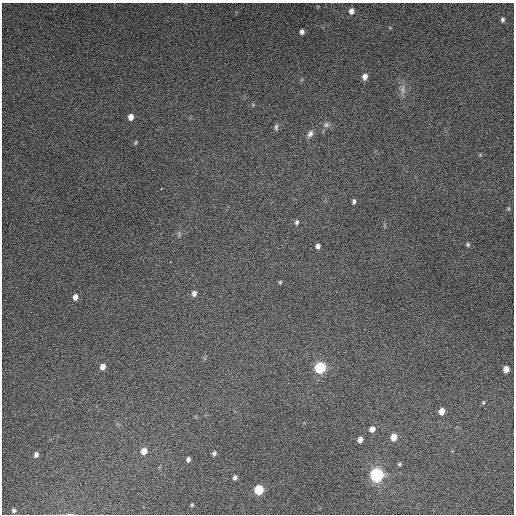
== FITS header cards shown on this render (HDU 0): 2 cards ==
NAXIS1  =                  512
NAXIS2  =                  512

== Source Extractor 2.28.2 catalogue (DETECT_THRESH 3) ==
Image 512 x 512 px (HDU 0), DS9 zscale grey, 1 PNG px = 1 image px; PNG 516 x 516 px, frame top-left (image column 1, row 512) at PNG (2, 3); no overlay
Background 5280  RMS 320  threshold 965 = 3 sigma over >= 5 px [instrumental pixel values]
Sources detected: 37; all 37 listed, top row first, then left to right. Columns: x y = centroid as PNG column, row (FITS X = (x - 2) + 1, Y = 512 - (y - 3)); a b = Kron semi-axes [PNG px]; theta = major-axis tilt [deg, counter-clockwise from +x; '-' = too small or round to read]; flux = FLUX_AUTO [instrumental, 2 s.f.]
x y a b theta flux
351 11 7 6 - 1.0e+05
502 20 5 4 - 4.5e+04
302 32 5 4 - 7.4e+04
365 76 6 5 - 1.3e+05
402 89 15 5 86 1.1e+05
131 117 6 5 - 1.4e+05
326 125 8 7 - 7.1e+04
276 127 8 5 90 4.5e+04
310 134 9 7 64 8.6e+04
136 142 6 4 47 2.7e+04
161 189 2 2 - 1.5e+04
354 201 6 4 84 5.3e+04
297 222 6 5 - 4.5e+04
179 234 8 3 -59 3.2e+04
468 244 5 5 - 3.5e+04
318 246 5 5 - 7.2e+04
280 282 4 4 - 2.6e+04
194 293 7 5 74 8.5e+04
75 297 6 5 - 1.0e+05
102 367 6 5 - 1.4e+05
320 368 8 8 - 1.1e+06
506 369 5 5 - 1.6e+05
483 402 5 4 - 2.5e+04
442 411 6 5 - 1.8e+05
372 429 6 6 - 1.2e+05
394 437 7 6 - 2.2e+05
360 439 6 4 67 1.1e+05
144 451 7 6 - 1.8e+05
214 453 5 4 - 4.9e+04
36 455 7 5 71 7.2e+04
188 459 5 4 - 5.8e+04
399 464 5 4 - 3.1e+04
377 475 10 9 - 1.6e+06
235 477 5 4 - 5.8e+04
259 490 7 6 - 6.8e+05
192 505 5 4 - 2.6e+04
14 510 5 4 - 4.0e+04